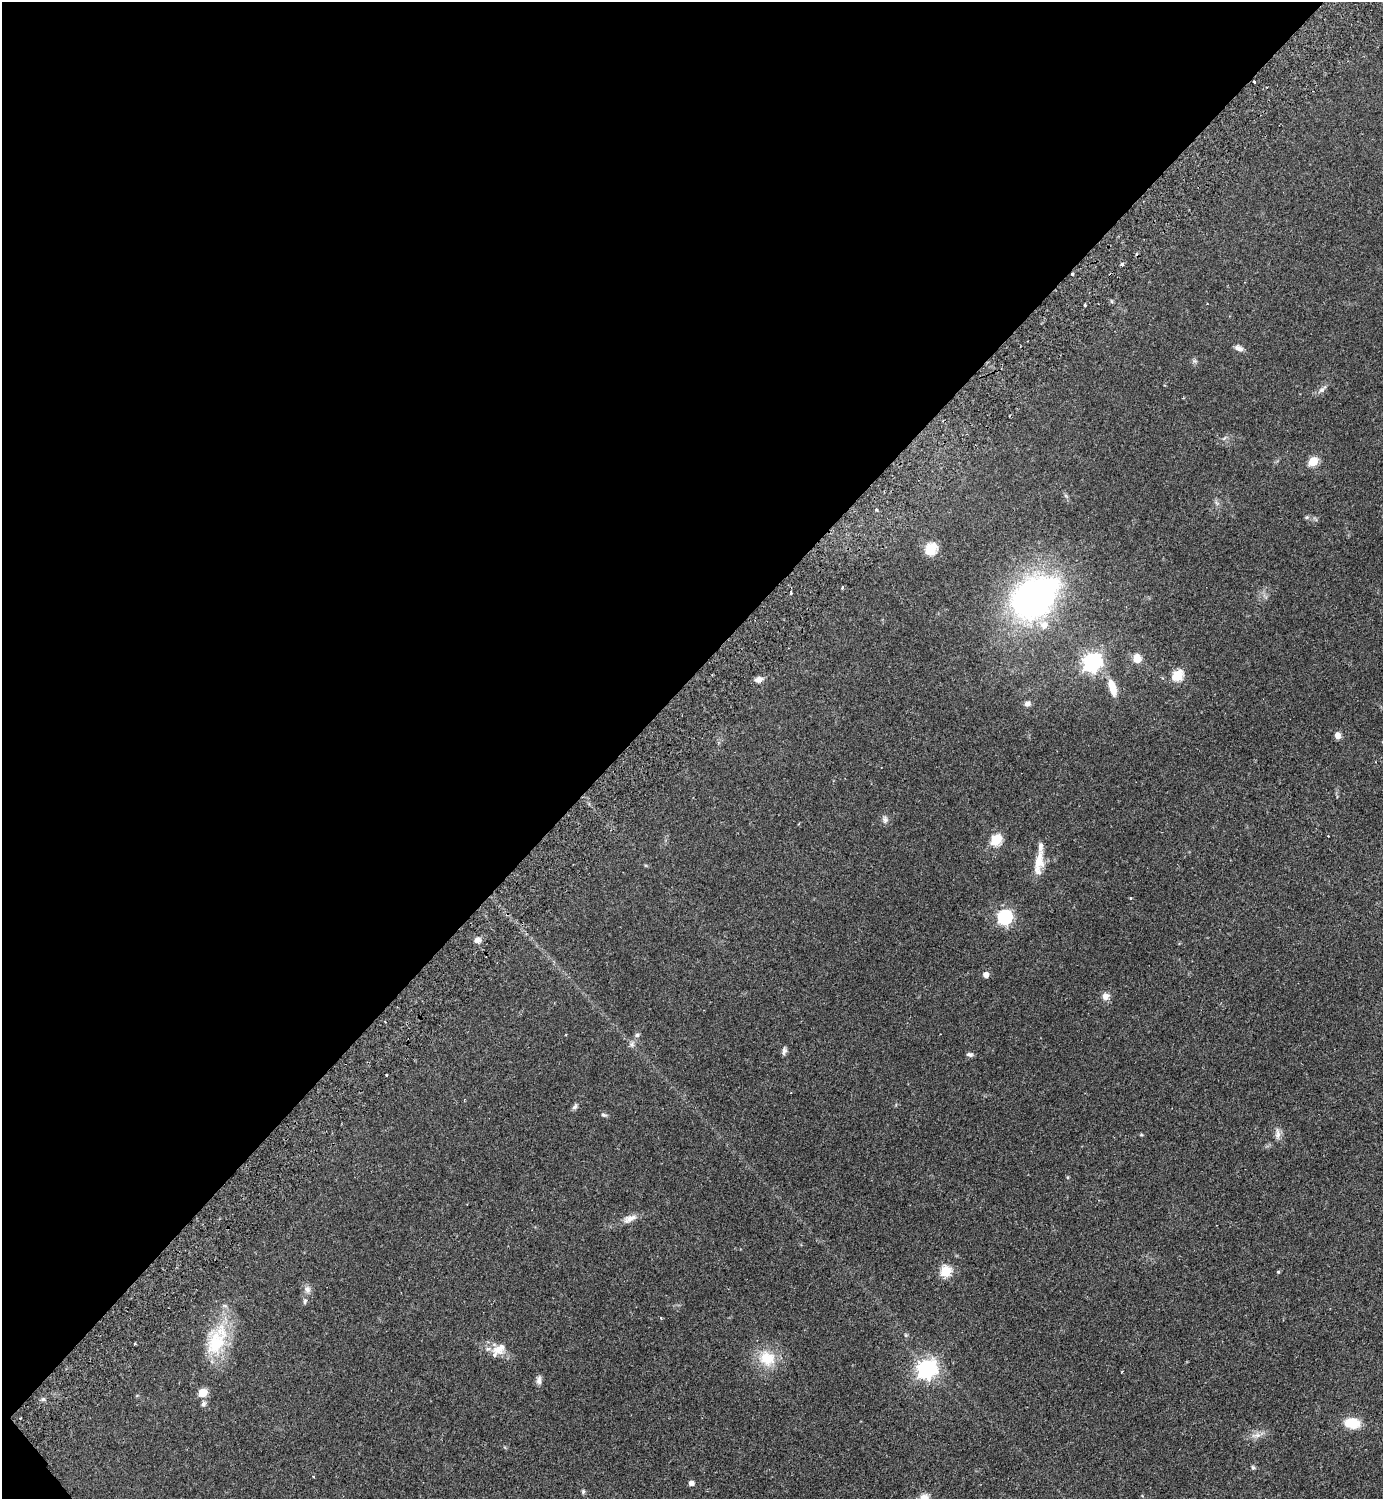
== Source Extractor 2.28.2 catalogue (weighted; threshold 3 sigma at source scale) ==
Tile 5 of 4 x 4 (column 1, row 2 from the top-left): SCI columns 343-1723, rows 3037-4533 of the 6069 x 6073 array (HDU 1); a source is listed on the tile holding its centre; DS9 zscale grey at full resolution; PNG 1385 x 1501 px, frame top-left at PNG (2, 2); no overlay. Shown black and unused: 45% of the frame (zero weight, under 2 of 3 exposures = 3% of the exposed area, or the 3 px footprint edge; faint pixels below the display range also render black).
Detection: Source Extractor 2.28.2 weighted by HDU 2 'WHT'; one run over the whole footprint, this tile lists its part. Background 0.142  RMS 0.0068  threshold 0.0305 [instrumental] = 3 sigma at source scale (4.5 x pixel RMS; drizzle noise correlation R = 1.50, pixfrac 1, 0.05/0.05 arcsec/px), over >= 5 px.
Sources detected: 65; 2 cosmic-ray / hot-pixel residue — not listed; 3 inside a brighter listed object's ellipse — not listed separately; the other 60 listed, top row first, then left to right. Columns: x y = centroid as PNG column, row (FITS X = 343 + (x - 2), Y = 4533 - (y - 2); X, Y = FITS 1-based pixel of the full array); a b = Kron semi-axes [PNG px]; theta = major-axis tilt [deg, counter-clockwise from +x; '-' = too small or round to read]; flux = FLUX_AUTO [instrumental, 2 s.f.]
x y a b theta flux
1254 82 3 2 - 0.76
1122 264 3 3 - 2.9
1085 305 3 3 - 0.99
1239 348 11 6 -22 3.2
1322 389 15 5 41 2.5
1224 438 8 3 45 1
1313 461 5 5 - 28
876 510 3 3 - 1.5
1306 517 6 5 - 1.1
931 549 6 6 - 53
842 588 3 3 - 1
791 593 4 2 - 1.3
1034 598 56 39 39 200
1137 659 7 7 - 9.2
1092 662 7 7 - 290
1177 675 6 5 - 45
759 679 10 6 12 3.7
1112 687 21 8 -73 11
1027 704 7 6 - 2.5
1338 735 8 7 - 3.2
885 819 10 8 -78 2.4
996 840 6 5 - 47
1039 861 27 12 79 12
1131 898 3 3 - 0.74
1004 917 7 6 - 140
477 940 6 6 - 3.7
986 975 5 5 - 5.1
1105 996 9 8 - 4.2
637 1035 6 6 - 1.6
632 1044 9 7 74 2.2
784 1051 10 5 80 2
970 1055 8 5 -12 1.7
386 1075 3 2 - 0.45
575 1107 8 6 24 1.8
604 1115 7 5 -19 1.4
1278 1134 16 6 -88 3.4
1141 1135 5 3 - 0.62
1067 1177 5 4 - 0.72
630 1218 20 9 20 5.2
945 1271 6 5 - 43
1278 1272 5 4 - 0.68
307 1289 10 8 -84 3.2
305 1301 8 5 80 1.5
906 1335 5 4 - 0.88
217 1340 48 25 70 37
135 1344 3 3 - 0.65
499 1349 21 13 31 8.4
767 1358 22 19 -31 19
927 1369 8 7 - 310
1122 1371 3 2 - 0.48
539 1380 12 7 -88 2.8
202 1393 5 5 - 21
43 1399 6 5 - 1.3
203 1404 8 6 57 1.8
1352 1423 18 11 -6 15
1256 1435 16 6 7 4
1253 1467 6 5 - 1.1
313 1476 3 2 - 0.51
691 1483 5 5 - 3.9
583 1492 6 5 - 0.99
Overlapping masked pixels (flux is a lower limit): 1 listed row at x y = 1254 82